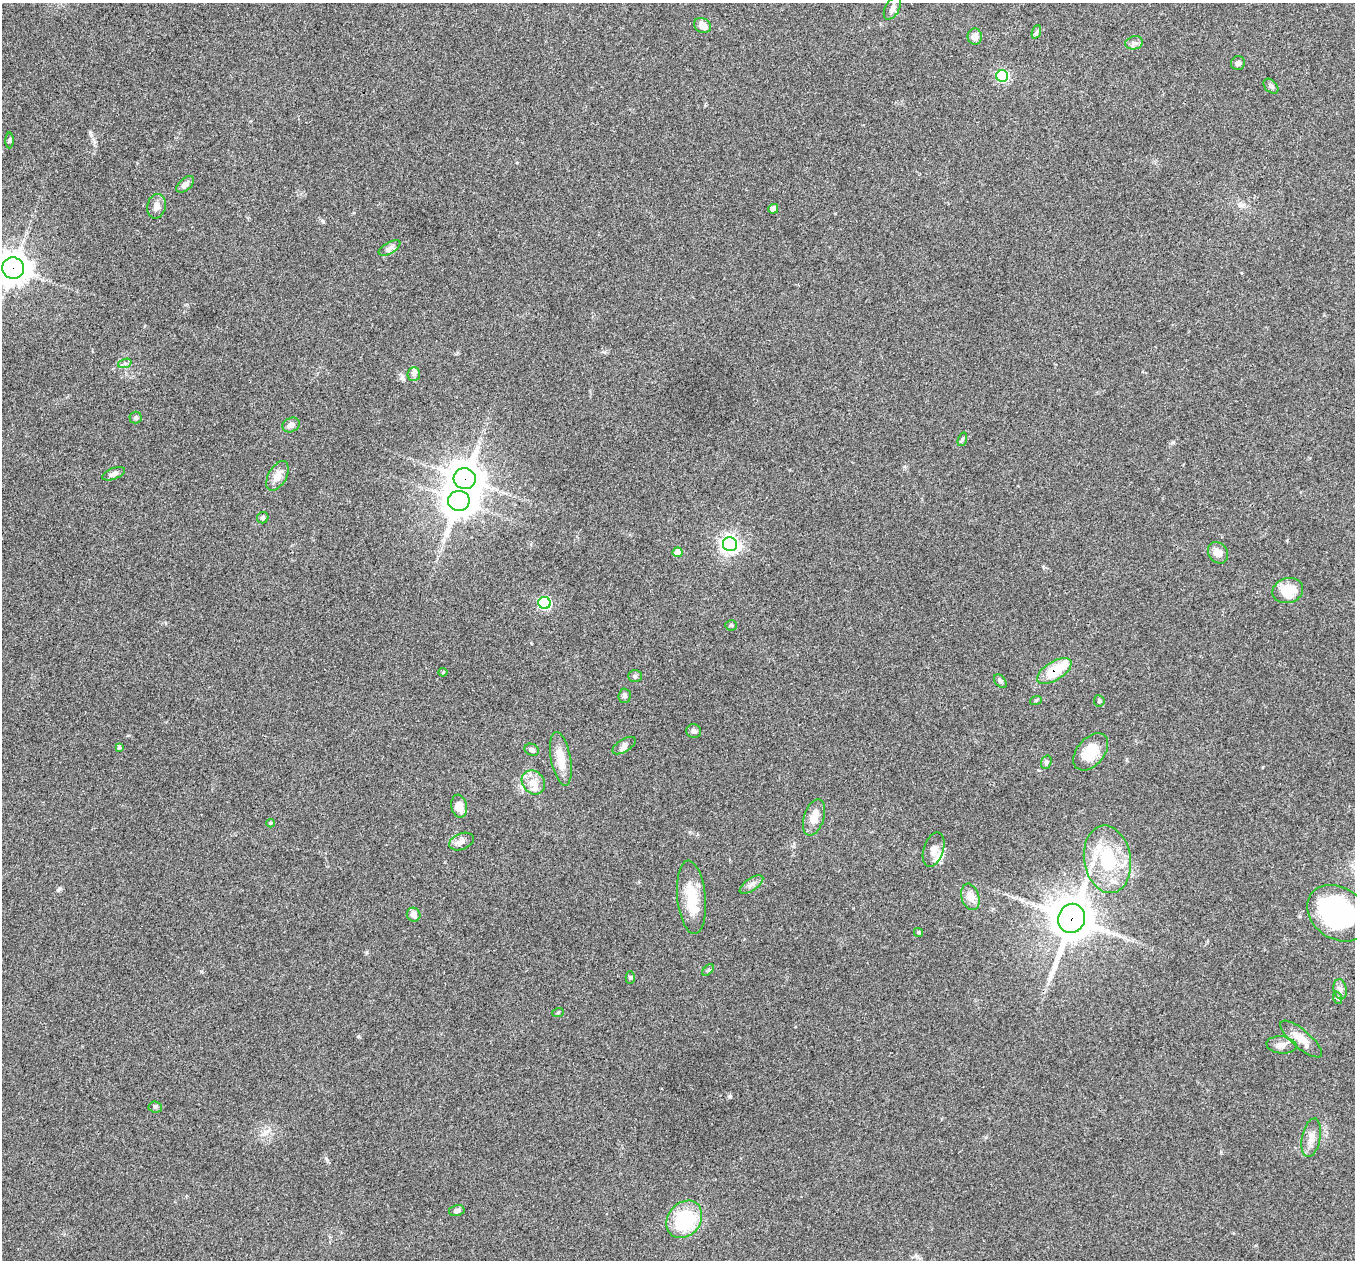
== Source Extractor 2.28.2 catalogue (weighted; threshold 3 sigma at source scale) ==
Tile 10 of 4 x 4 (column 2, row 3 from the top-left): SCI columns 1355-2707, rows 1393-2650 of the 5418 x 5431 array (HDU 1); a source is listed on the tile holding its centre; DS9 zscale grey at full resolution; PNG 1357 x 1262 px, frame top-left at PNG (2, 3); each listed source drawn as its Kron ellipse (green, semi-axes under 4 px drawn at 4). Shown black and unused: <1% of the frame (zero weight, under 3 of 4 exposures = <1% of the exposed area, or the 3 px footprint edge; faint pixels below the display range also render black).
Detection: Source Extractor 2.28.2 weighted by HDU 2 'WHT'; one run over the whole footprint, this tile lists its part. Background 0.079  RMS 0.0058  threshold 0.0261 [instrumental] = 3 sigma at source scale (4.5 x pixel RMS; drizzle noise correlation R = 1.50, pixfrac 1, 0.05/0.05 arcsec/px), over >= 5 px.
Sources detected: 74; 1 inside a brighter object's white glare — neither listed nor drawn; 4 inside a brighter listed object's ellipse — not listed separately; the other 69 listed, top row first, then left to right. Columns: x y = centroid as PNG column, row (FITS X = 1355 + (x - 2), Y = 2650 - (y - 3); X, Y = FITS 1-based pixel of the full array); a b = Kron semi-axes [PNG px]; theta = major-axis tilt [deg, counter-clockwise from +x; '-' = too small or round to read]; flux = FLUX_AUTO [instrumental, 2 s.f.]
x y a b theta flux
892 8 12 7 61 2.5
702 25 9 7 -34 4.9
1036 32 7 4 70 1.1
975 37 8 7 - 4.3
1134 43 9 6 13 2.1
1238 63 7 6 - 2
1002 76 6 6 - 57
1271 86 9 6 -46 1.5
10 140 8 4 89 0.83
185 184 10 6 42 2.4
156 206 12 9 77 3.9
773 209 5 4 - 4.4
390 248 12 5 29 2.1
13 268 11 10 - 770
125 363 7 4 19 1.2
414 374 7 6 - 1.7
136 417 6 6 - 1.1
291 425 9 7 27 3
962 439 7 4 70 0.95
113 474 12 5 20 2
277 476 16 9 60 5.3
465 479 11 10 - 1000
459 501 10 10 - 890
263 518 6 5 - 1.8
730 544 7 7 - 260
678 552 5 5 - 7.2
1218 553 11 9 -55 4.5
1288 591 15 12 14 14
545 603 6 6 - 67
731 625 5 5 - 0.79
1054 671 19 9 32 19
443 672 4 4 - 0.55
635 676 7 5 -2 1.2
1000 681 8 5 -51 1.4
625 696 7 6 - 1.6
1036 700 6 3 19 0.69
1099 701 5 5 - 0.96
694 731 7 7 - 1.7
624 745 13 6 32 2.5
119 748 4 3 - 0.95
532 750 7 6 - 1.7
1091 752 21 13 50 14
561 759 27 10 -80 9.9
1046 762 7 5 70 1.1
533 782 13 11 -49 5.7
459 806 11 8 -79 6.4
814 817 19 10 72 6.2
270 823 4 4 - 0.7
461 841 13 8 21 3.3
933 849 17 10 72 4.8
1107 859 34 23 -81 35
751 884 14 6 35 2.7
691 897 37 14 -84 17
970 897 13 9 -73 5.4
1338 913 33 25 -34 87
414 915 7 6 - 3.5
1072 918 15 13 71 1800
919 932 4 4 - 0.72
708 970 7 4 45 0.99
630 978 6 4 90 0.83
1340 989 10 6 -80 2.4
1338 998 6 4 -71 0.87
558 1013 6 3 19 0.62
1301 1039 26 9 -40 8.3
1281 1045 15 8 -5 3.9
155 1107 7 5 -4 1.1
1311 1138 19 9 78 5.3
457 1211 8 5 11 1.7
684 1219 20 16 51 41
Overlapping masked pixels (flux is a lower limit): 4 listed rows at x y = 13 268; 465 479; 1054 671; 1072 918
Isophote crosses this tile's border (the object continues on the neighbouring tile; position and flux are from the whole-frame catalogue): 2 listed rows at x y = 13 268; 1338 913
Unlisted compact peaks at least as high as the median listed source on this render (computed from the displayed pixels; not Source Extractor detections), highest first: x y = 730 1096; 58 890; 90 132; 323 222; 358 1036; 1173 442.